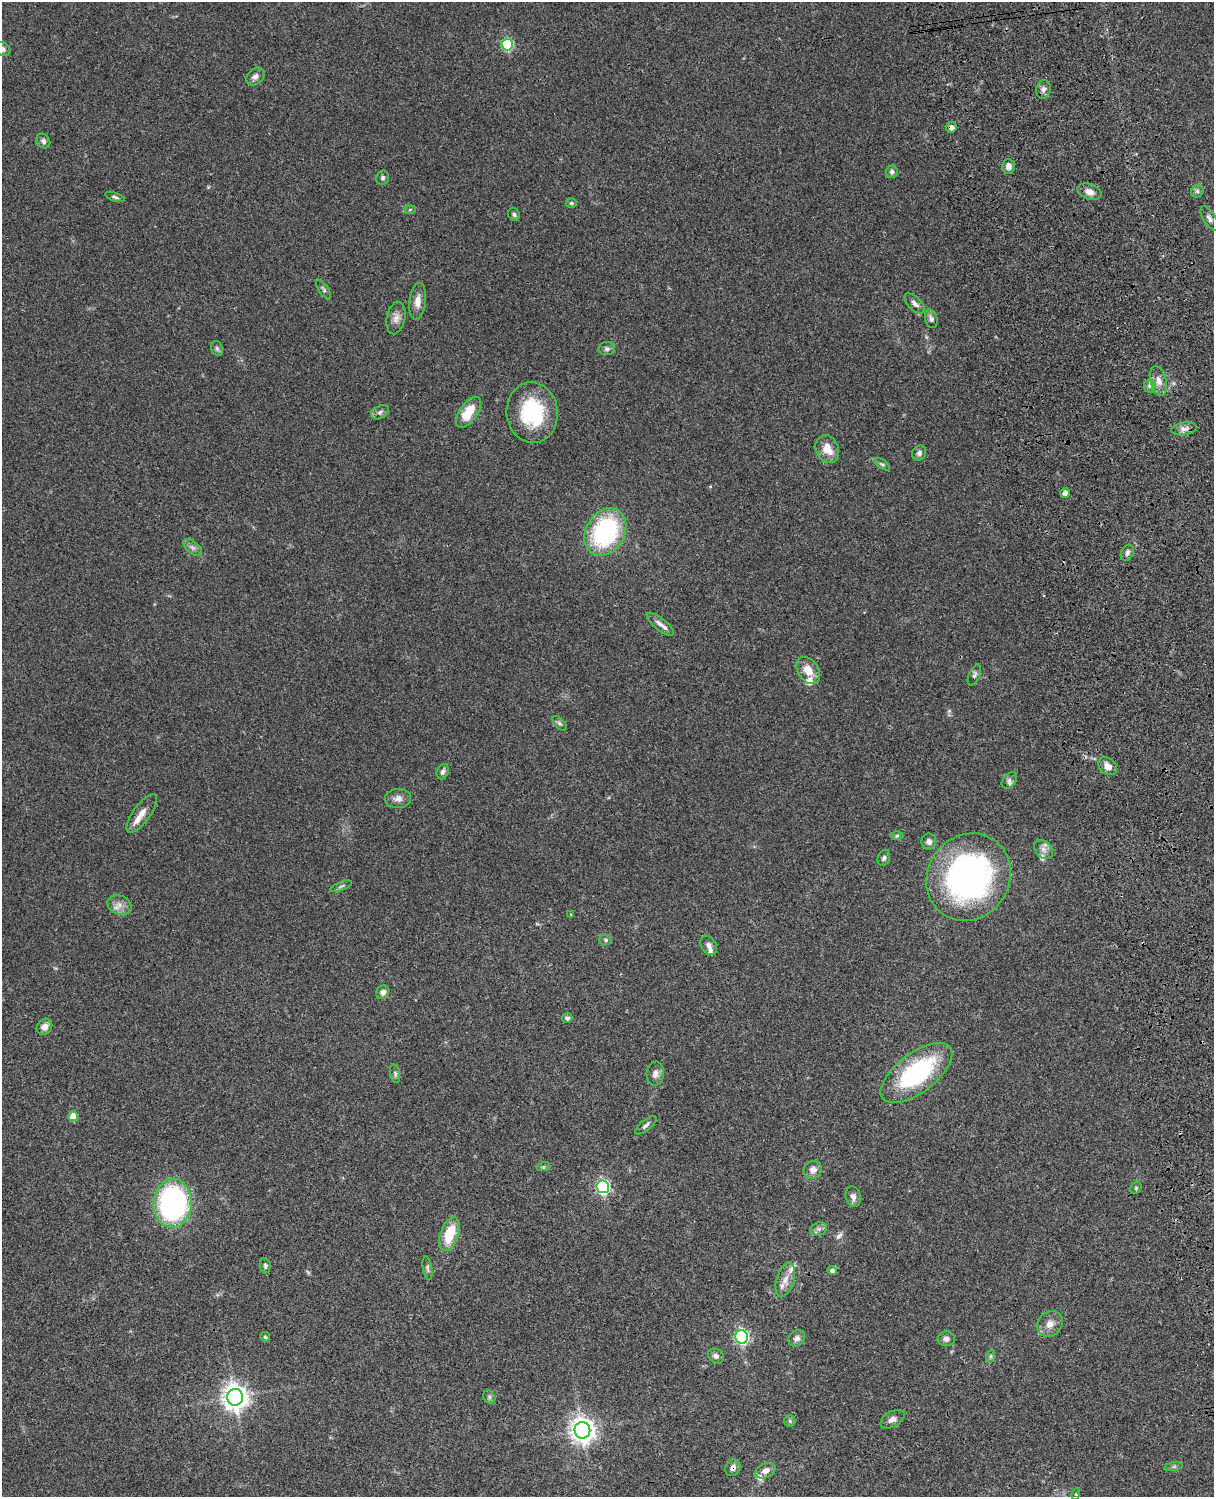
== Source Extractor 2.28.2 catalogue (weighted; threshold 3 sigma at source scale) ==
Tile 6 of 4 x 3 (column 2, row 2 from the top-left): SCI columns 1333-2544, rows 1773-3267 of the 5088 x 4927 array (HDU 1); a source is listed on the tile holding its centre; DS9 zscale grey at full resolution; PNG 1216 x 1499 px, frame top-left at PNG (2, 2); each listed source drawn as its Kron ellipse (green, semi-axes under 4 px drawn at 4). Shown black and unused: <1% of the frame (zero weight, under 3 of 4 exposures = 6% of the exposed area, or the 3 px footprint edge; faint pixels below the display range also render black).
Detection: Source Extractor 2.28.2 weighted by HDU 2 'WHT'; one run over the whole footprint, this tile lists its part. Background 0.0849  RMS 0.006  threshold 0.0271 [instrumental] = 3 sigma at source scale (4.5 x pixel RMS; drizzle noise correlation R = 1.50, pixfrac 1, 0.05/0.05 arcsec/px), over >= 5 px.
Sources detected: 99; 1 too faint to see at this stretch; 1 long thin detection or spike segment (spike, bleed or trail) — neither listed nor drawn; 6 inside a brighter listed object's ellipse — not listed separately; the other 91 listed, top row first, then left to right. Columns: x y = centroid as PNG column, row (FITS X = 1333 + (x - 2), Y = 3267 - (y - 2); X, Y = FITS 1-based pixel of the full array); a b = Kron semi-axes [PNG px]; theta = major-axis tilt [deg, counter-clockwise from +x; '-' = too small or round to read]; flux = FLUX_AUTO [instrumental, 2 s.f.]
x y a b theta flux
507 45 6 5 - 44
2 49 8 6 -31 2
255 77 10 7 44 2.6
1043 89 9 7 75 2.2
951 127 5 5 - 2.3
43 141 8 6 -52 2
1009 166 7 6 - 3.2
892 172 6 6 - 1.7
383 178 7 6 - 1.5
1197 191 6 5 - 1.4
1089 192 12 7 -21 4
115 197 10 4 -19 1.2
571 203 5 4 - 0.83
410 210 5 3 - 0.61
514 214 7 5 -58 1.2
1209 218 14 6 -58 2.3
324 290 11 4 -56 1.3
418 301 18 8 82 5.1
915 303 13 6 -45 2.7
396 318 16 9 78 4
931 319 9 6 -76 2
217 348 7 5 -69 1.4
607 349 8 6 4 1.6
1159 381 15 8 -76 4.3
1150 386 6 6 - 1.7
380 412 9 6 29 1.9
468 412 18 9 55 13
532 413 30 25 -85 40
1184 429 13 6 8 3.2
827 449 14 11 -64 9.2
919 453 8 6 59 1.9
882 464 9 3 -33 1.1
1065 493 5 4 - 2.5
605 532 25 19 59 72
193 547 11 6 -40 2.2
1127 553 8 6 60 1.8
660 624 16 6 -39 3.3
808 670 15 10 -55 8.3
974 675 11 5 67 1.7
560 723 9 5 -48 1.3
1108 766 10 7 -39 4.6
443 772 8 5 67 1.7
1009 780 9 6 50 2
398 798 13 9 1 3.5
142 814 23 8 54 5.5
897 836 6 4 1 0.99
929 841 8 7 - 2.2
1043 849 11 8 -46 3.2
884 858 8 6 70 1.5
969 877 45 41 56 180
341 886 11 3 22 1.1
119 905 12 9 -24 4.3
571 915 4 3 - 0.51
606 940 6 5 - 1.1
709 945 10 7 -58 2.7
383 992 7 6 - 2.4
567 1018 5 5 - 1.6
44 1027 8 7 - 3.8
916 1073 42 19 37 70
395 1074 9 5 -80 1.4
655 1074 12 8 84 3.1
73 1116 5 5 - 12
646 1125 13 5 38 1.8
543 1167 6 4 18 0.89
813 1170 9 8 - 3.6
603 1187 6 6 - 110
1136 1188 6 5 - 0.92
853 1197 10 7 -76 2.8
173 1203 24 19 86 120
819 1229 8 6 20 2
450 1234 17 9 72 18
265 1266 7 5 -84 1.2
427 1268 12 4 -80 1.5
832 1271 5 4 - 1.8
785 1280 17 9 72 5.6
1050 1324 14 11 47 5
265 1337 5 4 - 0.82
742 1337 7 6 - 120
797 1338 9 7 39 2.6
946 1339 8 7 - 2.2
716 1356 8 7 - 2.2
991 1356 7 4 71 1.1
235 1397 8 8 - 600
489 1397 7 5 -49 1.3
892 1419 13 7 30 3
790 1421 6 5 - 1
582 1430 8 8 - 530
1174 1467 9 4 9 1.1
733 1468 9 7 61 2.9
766 1471 10 7 25 3.8
1076 1494 6 3 73 0.67
Overlapping masked pixels (flux is a lower limit): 3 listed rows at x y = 951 127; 969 877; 733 1468
Isophote crosses this tile's border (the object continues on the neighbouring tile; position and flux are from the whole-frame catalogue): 1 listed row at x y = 2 49